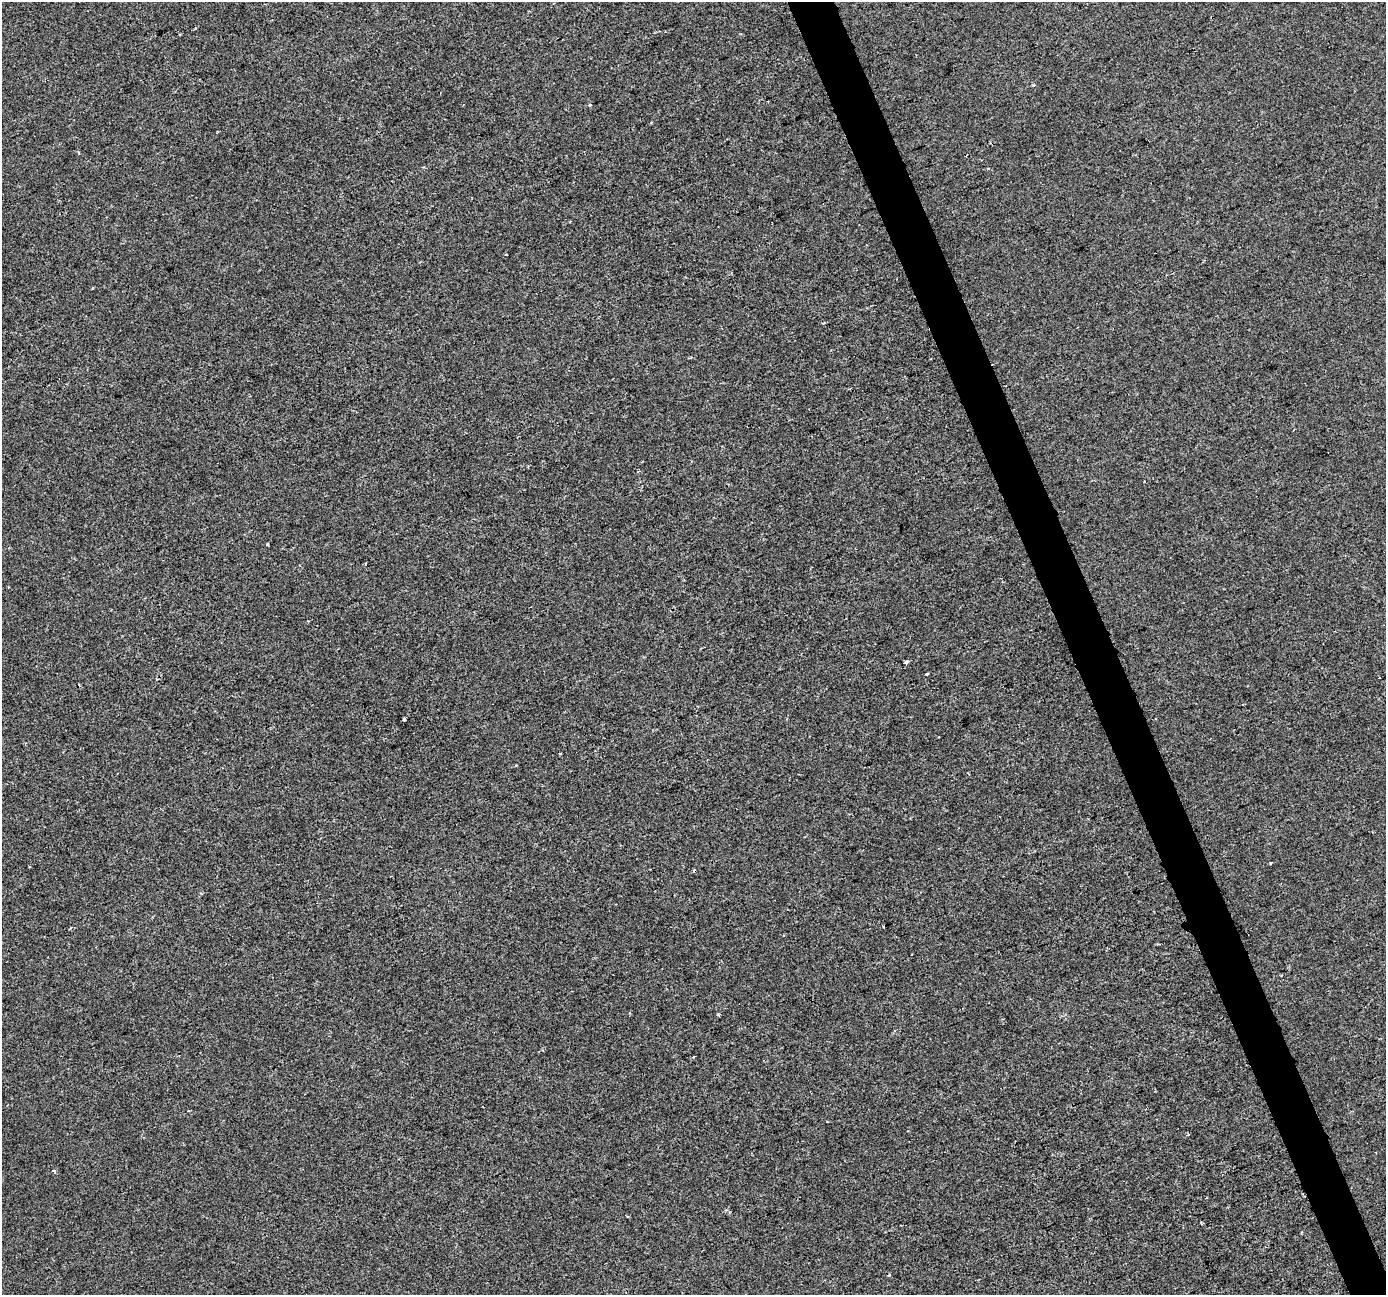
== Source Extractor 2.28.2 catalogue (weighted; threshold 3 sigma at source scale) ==
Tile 6 of 4 x 4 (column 2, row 2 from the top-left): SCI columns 1386-2769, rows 2719-4011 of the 5537 x 5381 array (HDU 1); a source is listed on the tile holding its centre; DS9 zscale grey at full resolution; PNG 1388 x 1297 px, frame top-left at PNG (2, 2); no overlay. Shown black and unused: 3% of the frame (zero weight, under 2 of 3 exposures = <1% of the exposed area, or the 3 px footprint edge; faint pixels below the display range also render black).
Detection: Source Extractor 2.28.2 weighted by HDU 2 'WHT'; one run over the whole footprint, this tile lists its part. Background -4.76e-04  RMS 0.0042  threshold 0.019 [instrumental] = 3 sigma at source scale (4.5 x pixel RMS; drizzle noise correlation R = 1.50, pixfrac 1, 0.0396/0.0396 arcsec/px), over >= 5 px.
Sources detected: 19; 3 cosmic-ray / hot-pixel residue — not listed; the other 16 listed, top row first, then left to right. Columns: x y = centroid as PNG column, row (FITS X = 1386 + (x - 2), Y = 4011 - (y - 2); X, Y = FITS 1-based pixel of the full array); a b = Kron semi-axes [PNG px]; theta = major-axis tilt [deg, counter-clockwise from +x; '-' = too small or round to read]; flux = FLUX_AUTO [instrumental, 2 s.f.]
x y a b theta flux
1033 85 3 3 - 0.99
590 105 3 3 - 0.95
990 143 3 2 - 0.5
79 153 4 3 - 0.41
506 254 3 2 - 0.58
267 545 4 3 - 0.4
906 661 4 3 - 4.7
927 674 3 3 - 0.48
404 719 3 3 - 4.8
560 753 3 3 - 0.97
883 927 3 2 - 0.45
693 1057 4 3 - 0.38
827 1122 2 2 - 0.43
1188 1134 4 4 - 0.44
54 1171 4 3 - 1.4
889 1275 3 3 - 0.49
Unlisted compact peaks at least as high as the median listed source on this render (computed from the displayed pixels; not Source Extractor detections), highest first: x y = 1270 863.